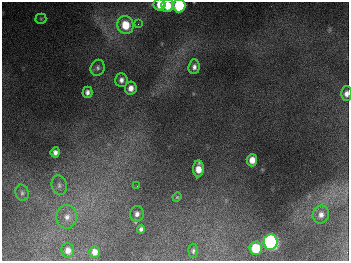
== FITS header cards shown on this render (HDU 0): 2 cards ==
NAXIS1  =                  347
NAXIS2  =                  259

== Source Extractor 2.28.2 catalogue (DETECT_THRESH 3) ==
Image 347 x 259 px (HDU 0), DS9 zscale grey, 1 PNG px = 1 image px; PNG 351 x 263 px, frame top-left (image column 1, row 259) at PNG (2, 2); each listed source drawn as its Kron ellipse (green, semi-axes under 4 px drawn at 4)
Background 670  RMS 51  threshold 154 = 3 sigma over >= 5 px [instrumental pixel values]
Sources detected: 28; all 28 listed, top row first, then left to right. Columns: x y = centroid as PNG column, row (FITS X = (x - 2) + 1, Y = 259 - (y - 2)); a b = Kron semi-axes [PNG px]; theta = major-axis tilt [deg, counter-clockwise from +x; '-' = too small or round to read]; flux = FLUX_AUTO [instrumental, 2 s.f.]
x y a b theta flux
159 5 6 6 - 4.1e+04
167 6 6 6 - 6.4e+04
179 6 7 6 - 2.5e+05
41 19 5 5 - 4.2e+03
138 24 4 3 - 4.1e+03
125 25 9 8 - 8.3e+04
194 67 7 5 85 1.4e+04
98 68 8 7 - 1.0e+04
121 80 7 6 - 1.4e+04
131 88 6 6 - 2.3e+04
87 92 5 5 - 1.3e+04
346 94 7 5 89 1.5e+04
55 152 5 4 - 1.4e+04
252 160 6 5 - 3.4e+04
198 169 8 5 87 4.2e+04
59 185 10 7 -75 1.6e+04
137 186 2 2 - 1.5e+03
22 193 8 6 -75 1.0e+04
177 197 4 4 - 3.8e+03
137 214 8 7 - 1.4e+04
321 215 9 8 - 1.9e+04
67 217 12 10 83 3.0e+04
141 229 4 4 - 8.5e+03
271 242 7 7 - 1.1e+06
256 248 6 6 - 1.2e+05
68 250 7 6 - 2.1e+04
193 251 7 4 -87 6.7e+03
94 252 6 5 - 2.1e+04
At the frame edge (FLAGS 8, measured only in part): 4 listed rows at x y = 159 5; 167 6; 179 6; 346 94